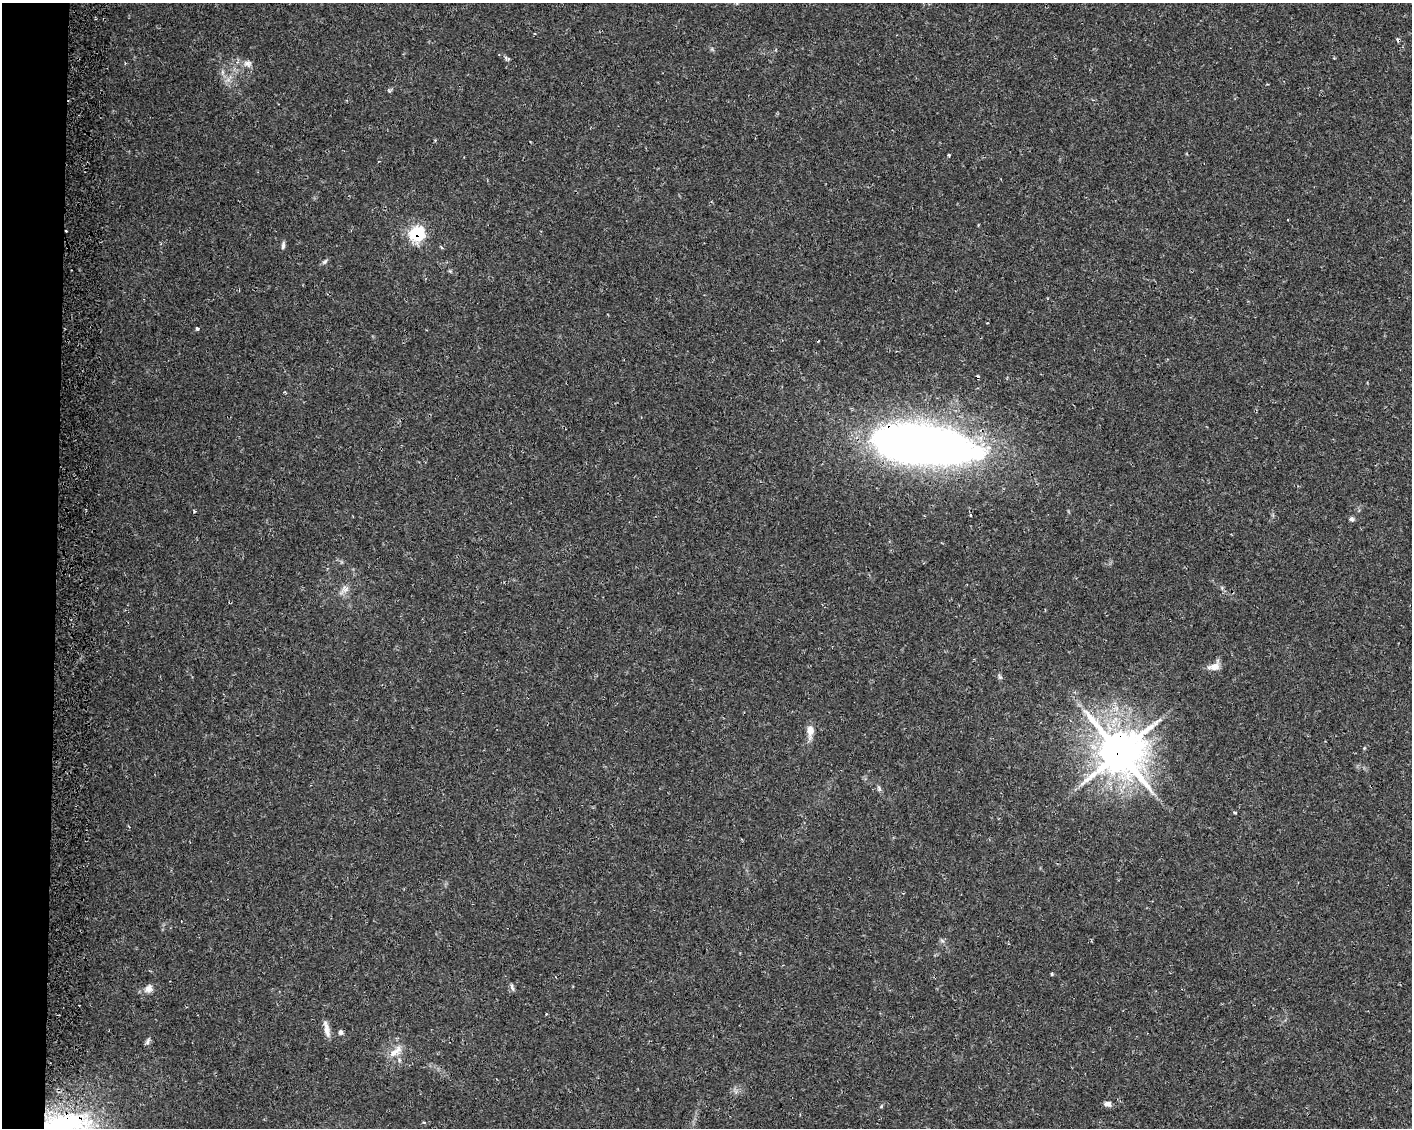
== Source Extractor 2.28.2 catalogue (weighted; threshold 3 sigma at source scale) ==
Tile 4 of 3 x 4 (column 1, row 2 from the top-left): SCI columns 336-1745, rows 2310-3435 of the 4845 x 4632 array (HDU 1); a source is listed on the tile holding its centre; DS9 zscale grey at full resolution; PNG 1414 x 1130 px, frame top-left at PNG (2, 3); no overlay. Shown black and unused: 4% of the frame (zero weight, under 2 of 3 exposures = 5% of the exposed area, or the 3 px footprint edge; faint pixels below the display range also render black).
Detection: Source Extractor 2.28.2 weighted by HDU 2 'WHT'; one run over the whole footprint, this tile lists its part. Background 0.013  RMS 0.0027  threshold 0.0122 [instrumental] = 3 sigma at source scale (4.5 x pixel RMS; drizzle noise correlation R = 1.50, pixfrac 1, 0.0396/0.0396 arcsec/px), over >= 5 px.
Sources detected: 38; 1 inside a brighter object's white glare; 4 cosmic-ray / hot-pixel residue — not listed; the other 33 listed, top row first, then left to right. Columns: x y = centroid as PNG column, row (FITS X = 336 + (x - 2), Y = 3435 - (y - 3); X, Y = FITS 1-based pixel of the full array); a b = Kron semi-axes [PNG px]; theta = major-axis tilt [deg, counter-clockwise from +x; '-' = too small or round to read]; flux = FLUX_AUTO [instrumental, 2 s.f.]
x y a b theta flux
248 64 12 9 -5 1.7
222 72 7 4 -90 0.6
228 80 7 4 18 0.82
949 155 3 3 - 0.4
66 231 3 2 - 0.28
417 234 8 7 - 27
283 245 11 4 81 0.72
325 262 9 5 38 0.62
450 271 5 5 - 0.34
197 328 5 4 - 0.5
921 447 98 41 -7 220
194 511 3 3 - 0.33
970 515 3 3 - 0.35
1351 519 8 5 -5 0.63
1222 588 6 4 -73 0.42
344 589 17 9 41 2.1
1214 666 17 10 25 2.2
1000 677 6 5 - 0.5
810 731 14 7 89 2.9
1364 748 5 4 - 0.29
1119 752 17 16 - 670
311 785 4 2 - 0.21
879 788 9 5 -64 0.62
1235 813 4 3 - 0.43
1052 974 4 4 - 0.3
512 987 10 4 -71 0.63
149 989 12 10 56 1.7
327 1029 22 6 -78 2
341 1032 7 6 - 0.7
147 1042 10 5 73 0.7
394 1053 18 9 36 2.8
1108 1104 9 6 -9 1.1
424 1122 4 4 - 0.29
Overlapping masked pixels (flux is a lower limit): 4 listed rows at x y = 66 231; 417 234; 921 447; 1119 752